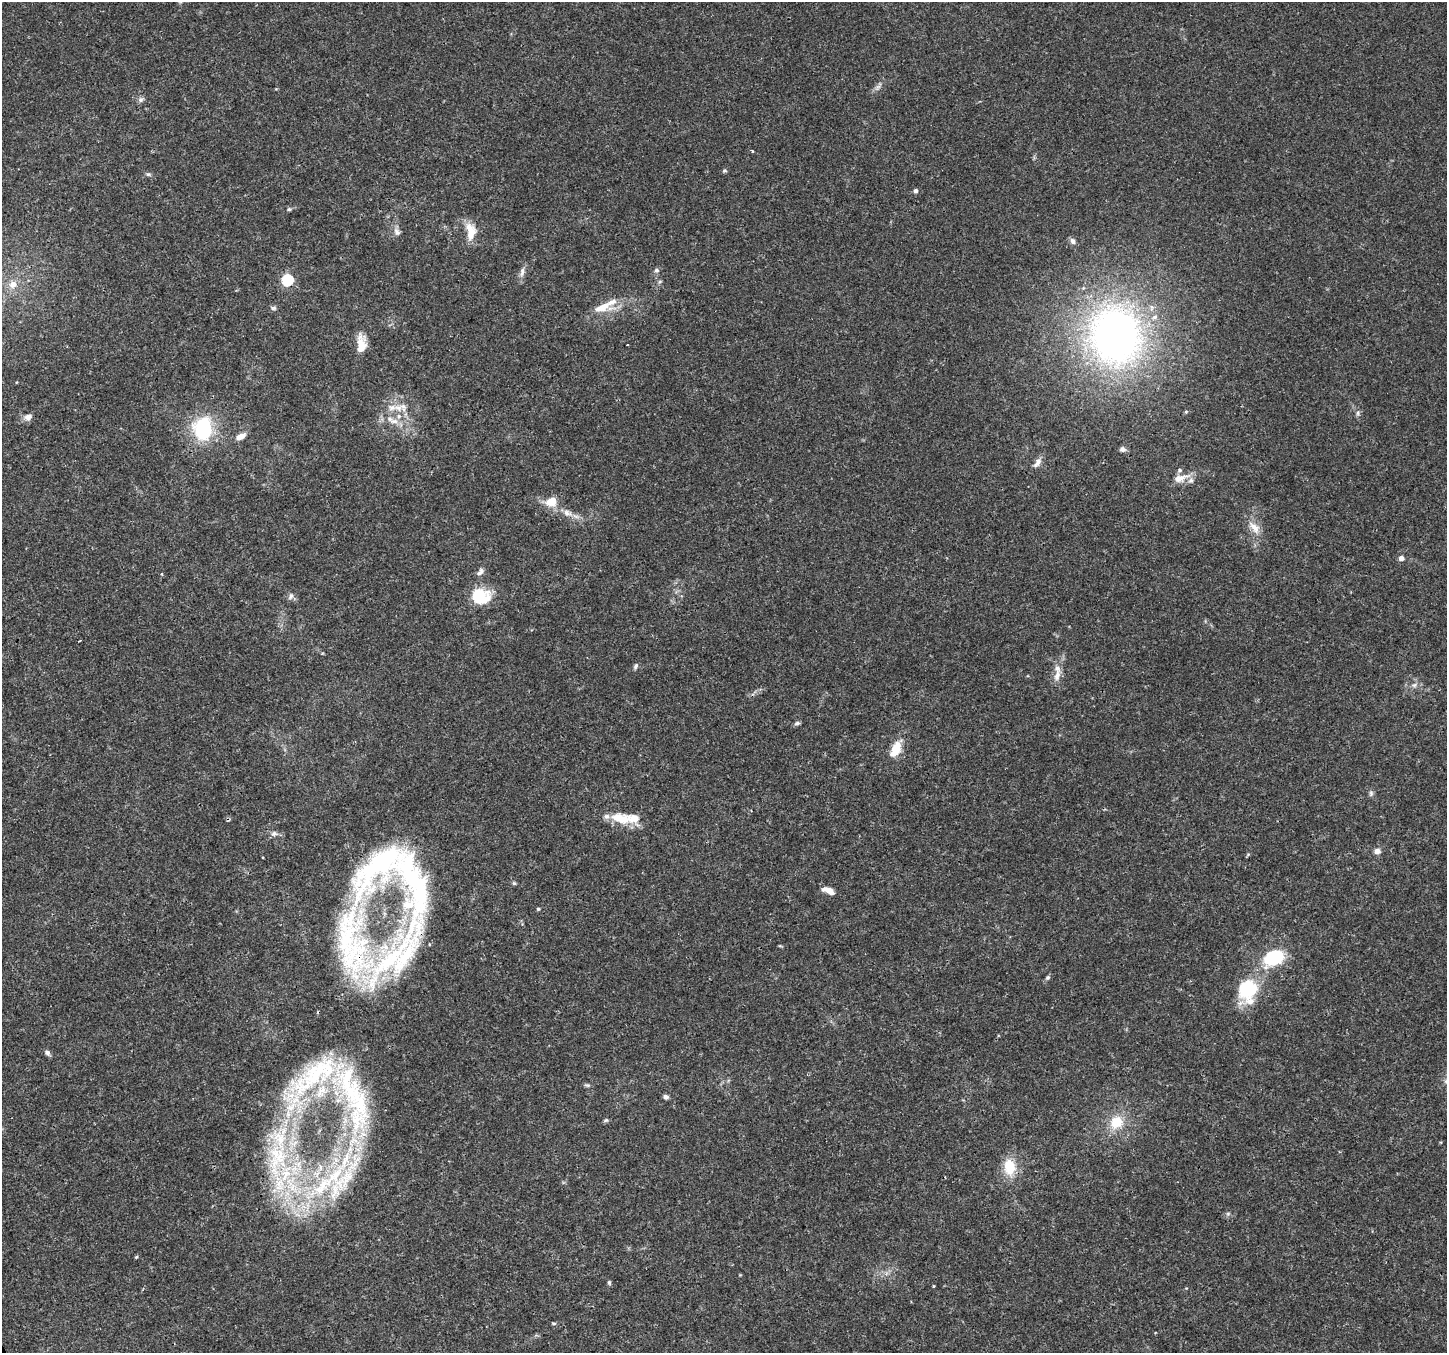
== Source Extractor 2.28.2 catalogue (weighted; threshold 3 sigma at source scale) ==
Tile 7 of 4 x 4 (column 3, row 2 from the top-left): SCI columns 2898-4342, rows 2868-4218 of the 5790 x 5675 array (HDU 1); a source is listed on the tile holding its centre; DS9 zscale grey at full resolution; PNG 1449 x 1355 px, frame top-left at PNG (2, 2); no overlay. Shown black and unused: <1% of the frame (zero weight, under 3 of 4 exposures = <1% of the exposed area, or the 3 px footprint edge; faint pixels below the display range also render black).
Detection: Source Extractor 2.28.2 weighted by HDU 2 'WHT'; one run over the whole footprint, this tile lists its part. Background 0.0206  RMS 0.0019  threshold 0.00843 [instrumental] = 3 sigma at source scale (4.5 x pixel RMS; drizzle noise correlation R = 1.50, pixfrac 1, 0.0396/0.0396 arcsec/px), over >= 5 px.
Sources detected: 86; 16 inside a brighter listed object's ellipse — not listed separately; the other 70 listed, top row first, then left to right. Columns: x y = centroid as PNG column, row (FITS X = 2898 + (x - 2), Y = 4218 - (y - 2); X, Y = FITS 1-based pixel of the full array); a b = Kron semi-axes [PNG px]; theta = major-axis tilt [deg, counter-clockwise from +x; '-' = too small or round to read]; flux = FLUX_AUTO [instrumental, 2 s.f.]
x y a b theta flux
878 87 9 6 36 0.61
140 100 8 6 2 0.55
752 151 3 2 - 0.23
724 171 6 5 - 0.32
148 174 6 5 - 0.34
915 191 5 5 - 0.45
289 209 6 5 - 0.31
471 231 21 12 -80 3.3
397 232 12 7 -57 0.86
1073 241 7 6 - 0.76
656 270 7 5 -2 0.44
522 272 14 6 83 0.94
287 280 6 6 - 16
660 281 6 4 20 0.25
13 284 10 9 - 1.7
602 307 28 12 11 3.8
273 308 8 6 1 0.43
1115 335 75 66 -76 79
361 344 23 10 89 2.9
627 345 2 2 - 0.16
398 408 15 10 0 2.3
1186 412 5 5 - 0.23
1358 413 7 4 89 0.38
28 417 11 8 16 1
394 421 13 7 -1 1.4
203 428 15 12 84 19
241 436 11 6 29 1.7
1123 449 8 7 - 0.62
1037 463 16 7 55 1.1
1180 478 23 9 16 2.3
551 502 15 11 22 2.9
567 513 12 9 -8 1.3
1254 527 21 10 -52 2.2
1401 558 5 4 - 1.1
480 572 12 6 48 0.74
162 574 4 3 - 0.21
291 596 10 6 71 0.64
480 596 21 17 -6 6.9
636 666 8 5 67 0.42
1057 676 15 8 72 1.5
1414 685 8 6 14 0.59
797 723 7 5 11 0.44
896 749 22 11 64 3.7
1371 793 8 6 77 0.45
621 818 27 13 -11 5.1
274 833 9 7 10 0.71
1377 851 7 6 - 1
410 871 100 32 -89 28
514 883 5 5 - 0.29
829 891 15 7 -21 1.6
538 909 4 4 - 0.28
352 943 129 48 -82 43
780 946 6 3 -18 0.18
1274 957 18 13 23 13
1048 977 6 5 - 0.38
1247 989 33 25 65 9.4
47 1053 8 6 -40 0.6
349 1085 135 32 -76 34
587 1085 8 5 -8 0.35
666 1097 6 5 - 0.61
606 1120 6 5 - 0.31
1116 1122 16 15 - 4.6
277 1159 67 32 83 28
1010 1167 21 14 -81 4.7
323 1185 60 20 41 22
1228 1214 6 5 - 0.35
136 1257 5 4 - 0.22
609 1283 6 5 - 0.28
934 1286 4 3 - 0.15
553 1323 7 3 0 0.26
Overlapping masked pixels (flux is a lower limit): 3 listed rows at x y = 287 280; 352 943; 349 1085